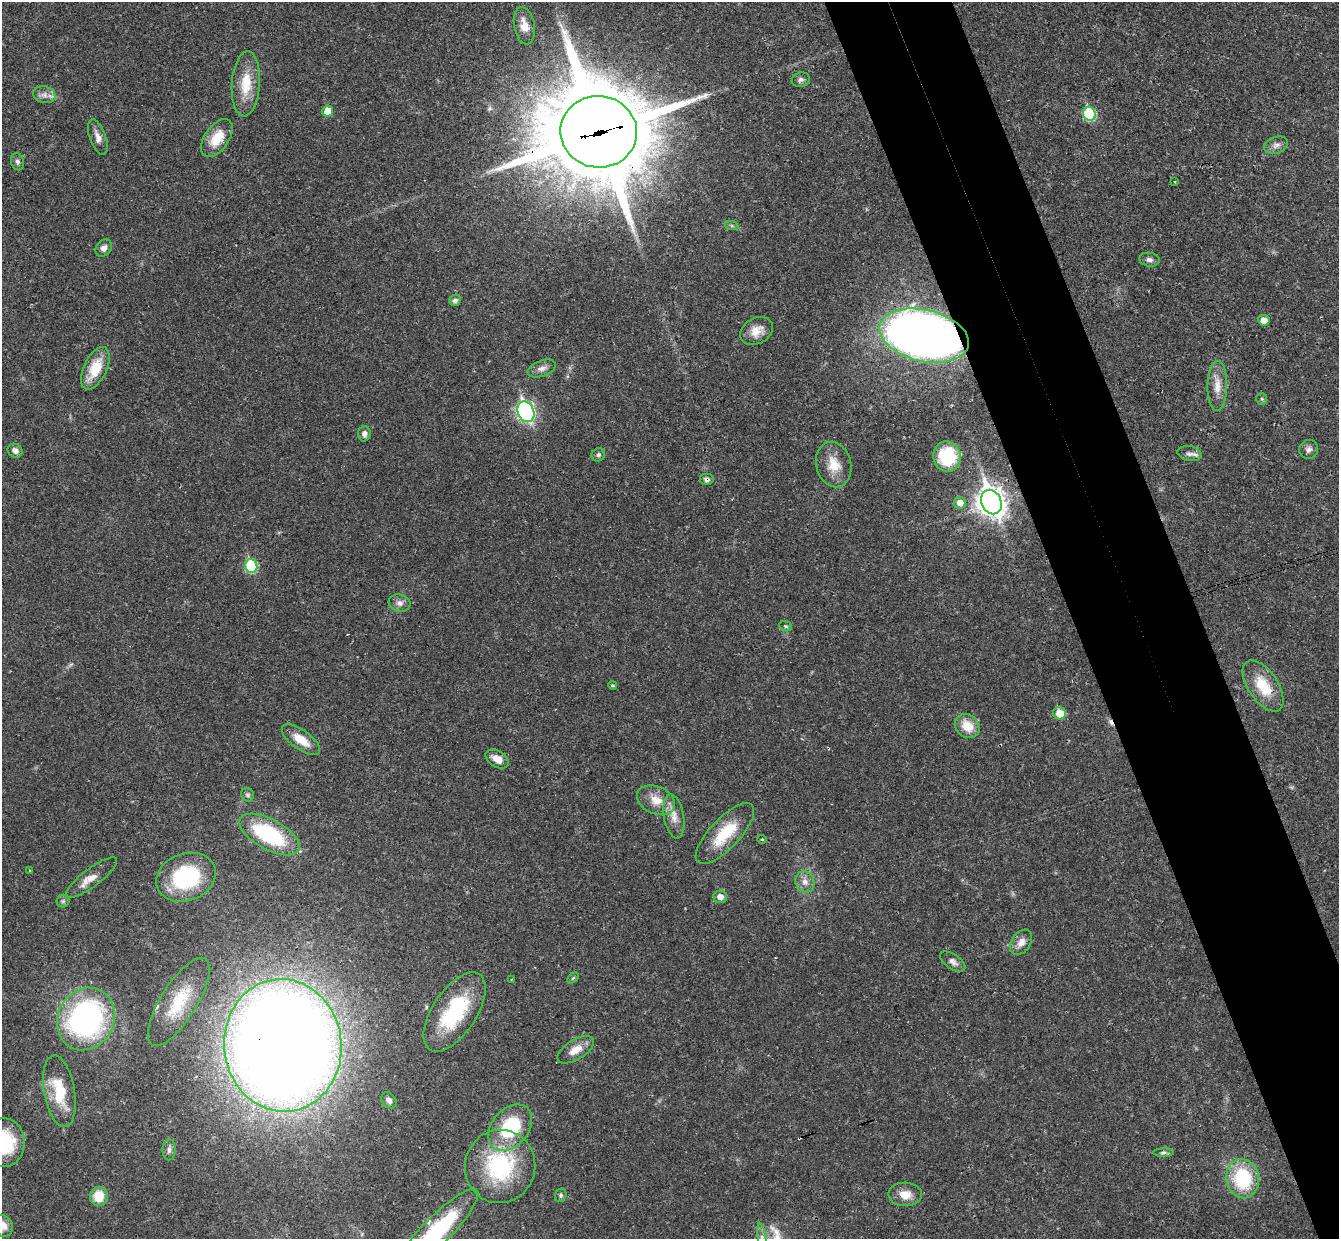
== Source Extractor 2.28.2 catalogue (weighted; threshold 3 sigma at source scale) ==
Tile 6 of 4 x 4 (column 2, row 2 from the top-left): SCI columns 1393-2729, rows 2645-3881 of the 5460 x 5411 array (HDU 1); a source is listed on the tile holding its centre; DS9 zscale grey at full resolution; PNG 1341 x 1241 px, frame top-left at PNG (2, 2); each listed source drawn as its Kron ellipse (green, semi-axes under 4 px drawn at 4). Shown black and unused: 9% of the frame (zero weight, under 3 of 4 exposures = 6% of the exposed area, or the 3 px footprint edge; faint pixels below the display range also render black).
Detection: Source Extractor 2.28.2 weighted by HDU 2 'WHT'; one run over the whole footprint, this tile lists its part. Background 0.0325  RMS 0.0025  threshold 0.0114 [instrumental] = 3 sigma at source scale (4.5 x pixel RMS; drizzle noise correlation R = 1.50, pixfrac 1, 0.05/0.05 arcsec/px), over >= 5 px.
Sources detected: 82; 1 too faint to see at this stretch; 1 cosmic-ray / hot-pixel residue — neither listed nor drawn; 2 inside a brighter listed object's ellipse — not listed separately; the other 78 listed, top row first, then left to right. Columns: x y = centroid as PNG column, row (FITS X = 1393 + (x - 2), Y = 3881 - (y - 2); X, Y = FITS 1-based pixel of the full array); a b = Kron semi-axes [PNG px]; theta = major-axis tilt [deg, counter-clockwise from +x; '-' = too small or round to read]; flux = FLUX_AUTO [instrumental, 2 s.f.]
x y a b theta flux
524 26 19 10 -79 3.2
801 80 9 7 18 0.84
246 84 33 14 86 7.3
44 95 11 8 -14 1.6
328 111 5 5 - 4.4
1089 114 7 6 - 19
599 132 38 36 -8 4800
98 137 18 8 -70 1.9
217 138 21 12 55 6.2
1276 145 12 8 18 1.3
17 162 9 6 -76 0.74
1175 181 3 3 - 0.42
732 226 7 4 -19 0.45
104 248 9 7 51 1.5
1149 260 10 7 -8 0.97
455 300 6 5 - 0.92
1264 320 6 5 - 2.6
757 331 17 13 30 3.3
924 336 45 26 -13 210
95 368 23 11 64 7.6
542 368 14 8 19 1.5
1217 386 25 10 89 3.5
1262 399 6 5 - 0.5
526 412 11 8 -66 82
364 434 8 6 86 1.1
1309 449 9 9 - 1.1
15 451 8 6 -33 1.3
1189 454 12 7 -10 1.2
598 455 7 6 - 0.63
947 457 15 14 - 11
834 465 23 17 -76 5.2
706 480 7 6 - 0.89
991 502 12 10 -67 280
960 503 6 6 - 2.3
251 566 7 6 - 18
400 603 11 8 -15 1.4
786 626 6 5 - 0.45
612 685 4 4 - 0.34
1263 686 29 14 -56 8.7
1060 713 6 6 - 4.6
967 726 13 11 -41 5
301 740 22 9 -36 4.6
497 759 13 8 -32 2.6
248 795 7 6 - 0.58
656 800 20 13 -23 4.3
674 816 22 10 -80 3
725 833 39 15 46 10
269 834 33 15 -29 24
762 839 5 4 - 0.27
29 870 3 2 - 0.26
186 877 30 23 20 23
92 878 31 9 37 3.2
805 882 11 9 -70 1.9
720 897 6 6 - 1.8
63 901 6 6 - 0.51
1021 942 14 9 56 2.1
953 961 14 7 -34 1.3
573 978 7 4 44 0.34
511 979 2 2 - 0.25
179 1002 51 18 58 12
454 1012 45 22 56 20
86 1019 32 28 61 66
283 1045 66 58 -84 670
576 1050 20 10 32 3.4
59 1091 36 15 -80 9.1
389 1100 9 6 -51 1.1
510 1128 26 18 49 18
4 1143 24 20 90 14
169 1150 10 6 87 0.91
1163 1153 10 4 0 0.56
500 1166 37 35 78 25
1243 1179 20 16 -80 17
905 1194 17 12 -2 3.3
561 1195 7 5 69 0.52
99 1196 9 9 - 5.4
3 1226 11 10 - 2.6
436 1232 58 14 46 26
762 1238 15 3 -81 1.2
Overlapping masked pixels (flux is a lower limit): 6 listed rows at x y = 599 132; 924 336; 706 480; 991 502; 86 1019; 283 1045
Isophote crosses this tile's border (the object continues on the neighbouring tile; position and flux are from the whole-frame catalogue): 4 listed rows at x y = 4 1143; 3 1226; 436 1232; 762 1238